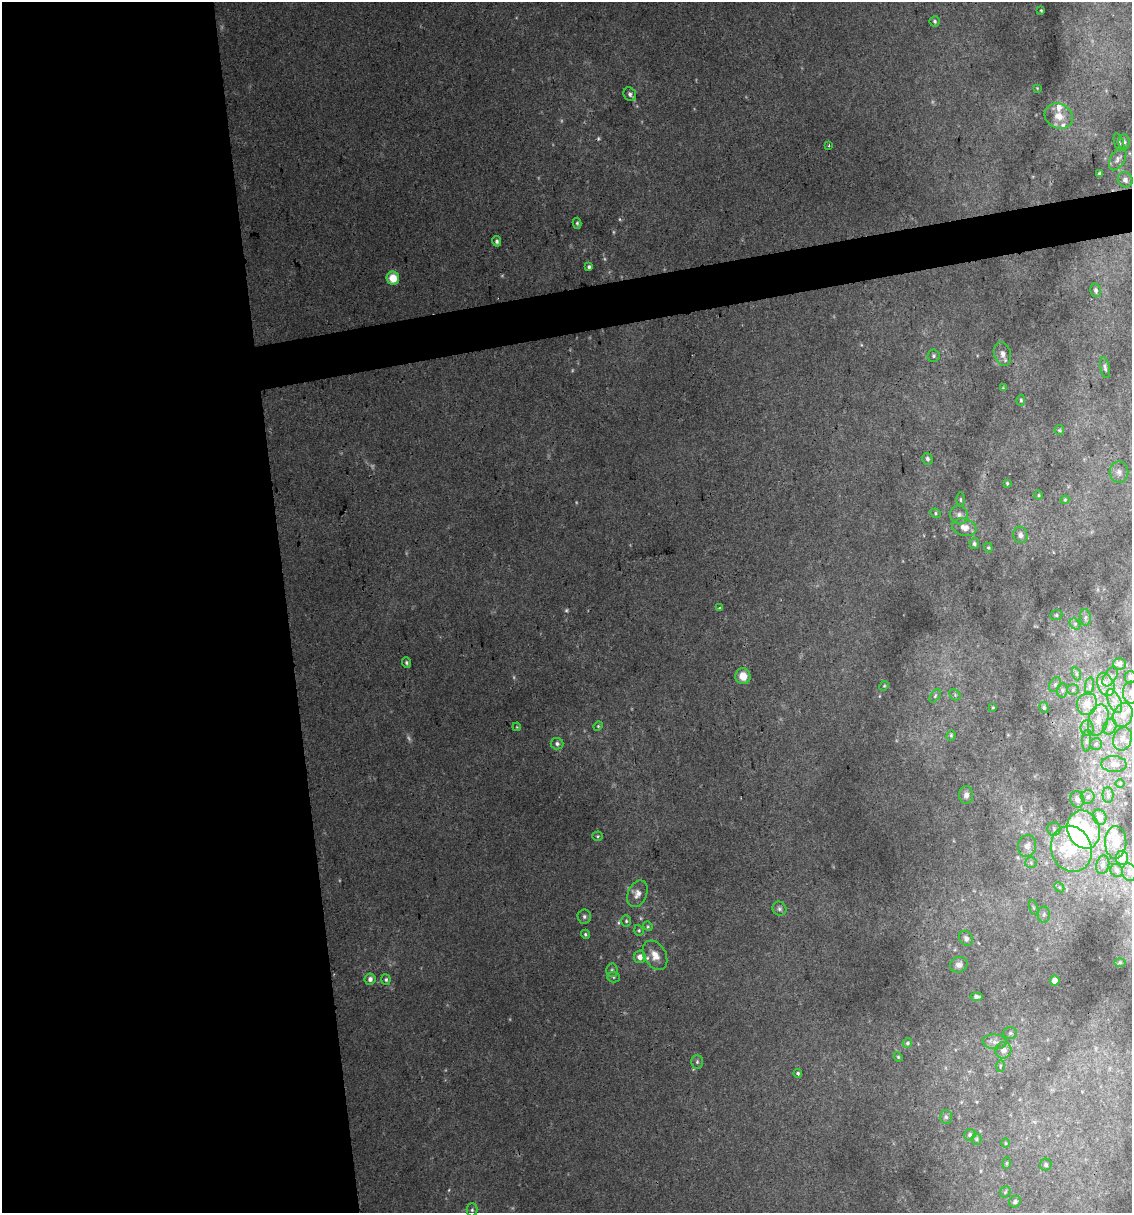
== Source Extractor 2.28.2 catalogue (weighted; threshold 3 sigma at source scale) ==
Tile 9 of 4 x 4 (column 1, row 3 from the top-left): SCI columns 25-1154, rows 1212-2422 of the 4616 x 4845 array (HDU 1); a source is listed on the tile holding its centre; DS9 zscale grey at full resolution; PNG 1134 x 1215 px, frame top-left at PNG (2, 2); each listed source drawn as its Kron ellipse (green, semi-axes under 4 px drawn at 4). Shown black and unused: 28% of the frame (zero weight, under 2 of 3 exposures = <1% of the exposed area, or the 3 px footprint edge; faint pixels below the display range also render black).
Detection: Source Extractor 2.28.2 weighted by HDU 2 'WHT'; one run over the whole footprint, this tile lists its part. Background 0.0617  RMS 0.0076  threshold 0.0344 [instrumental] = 3 sigma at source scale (4.5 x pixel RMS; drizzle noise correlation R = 1.50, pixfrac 1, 0.0396/0.0396 arcsec/px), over >= 5 px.
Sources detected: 148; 8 too faint to see at this stretch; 1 inside a brighter object's white glare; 1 cosmic-ray / hot-pixel residue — neither listed nor drawn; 14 inside a brighter listed object's ellipse — not listed separately; the other 124 listed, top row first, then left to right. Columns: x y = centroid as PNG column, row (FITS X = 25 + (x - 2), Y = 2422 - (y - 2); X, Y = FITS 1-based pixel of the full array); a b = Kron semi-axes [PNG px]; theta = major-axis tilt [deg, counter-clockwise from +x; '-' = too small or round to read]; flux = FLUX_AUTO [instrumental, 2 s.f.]
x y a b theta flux
1041 10 3 2 - 0.8
935 21 5 5 - 1.5
1037 88 4 4 - 0.59
630 94 7 6 - 2.3
1059 116 14 12 -27 11
1119 142 9 4 -71 1.7
1124 142 8 5 89 1.7
829 146 3 2 - 0.64
1118 159 12 7 59 3.6
1100 174 4 3 - 1.8
1125 180 8 7 - 3.4
577 223 5 4 - 1.2
497 241 5 4 - 2
589 267 4 4 - 1.8
393 278 6 6 - 14
1096 290 7 5 -78 2.4
1003 354 12 8 -74 4.5
933 356 6 6 - 1.7
1105 367 11 4 -78 2
1003 388 4 4 - 0.72
1021 400 5 4 - 1.3
1059 430 5 5 - 0.98
927 459 6 5 - 1.8
1119 472 10 9 - 3.8
1007 483 3 3 - 0.81
1039 495 4 3 - 0.75
960 500 7 3 -90 1.1
1065 500 4 4 - 0.85
936 513 5 4 - 1.1
959 515 9 9 - 4
964 527 12 8 -15 7.8
1020 535 8 7 - 3.7
974 543 5 4 - 1.8
988 548 5 4 - 1
720 608 3 3 - 1.2
1056 615 6 5 - 1.3
1085 617 8 5 -85 2.1
1075 624 6 4 -48 1.5
407 663 5 4 - 1.4
1119 664 6 6 - 4.1
1077 674 7 4 -71 1.5
743 676 8 7 - 11
1110 677 11 6 57 3.1
1130 677 6 5 - 2.5
1055 684 8 5 63 2
1106 685 12 8 -65 6.1
884 686 5 4 - 0.84
1089 686 9 4 82 2.1
1062 690 7 5 84 1.9
1073 690 5 5 - 1.3
1131 693 11 8 87 5.4
955 695 6 5 - 1.3
935 696 8 4 55 1.2
1114 701 13 6 -66 5.1
1087 704 11 10 - 12
993 707 4 4 - 0.84
1044 708 5 4 - 1.3
1123 715 12 9 67 8.5
1098 720 16 10 75 11
598 726 5 4 - 0.88
517 727 4 3 - 0.64
1110 727 8 6 70 3.1
1087 728 8 6 -84 3.1
951 735 5 4 - 0.99
1122 739 12 9 70 5.9
1086 741 11 4 90 2.2
557 744 6 6 - 2.2
1096 744 6 6 - 1.6
1114 764 13 8 -3 5
1120 783 5 3 - 0.61
966 795 9 7 87 3.6
1108 795 8 5 -89 1.8
1088 797 7 6 - 2.7
1077 799 8 7 - 3.4
1100 817 8 6 -68 6
1054 829 7 6 - 2.1
1084 830 19 16 -70 52
598 836 5 4 - 0.96
1116 842 16 10 88 9.1
1027 846 11 9 77 5.1
1071 849 23 20 -69 34
1122 858 7 6 - 9.1
1031 863 5 5 - 1.6
1103 865 9 6 78 2.5
1117 870 7 6 - 1.8
1129 872 9 7 -73 2.9
1059 887 6 4 -45 1.2
637 894 14 9 66 5.9
1034 908 8 3 -71 1.3
779 909 7 6 - 2.1
1044 915 8 6 88 2.4
584 916 7 6 - 2.3
626 921 6 5 - 1.3
648 926 5 4 - 0.94
639 930 5 4 - 1.1
585 934 5 4 - 1.2
966 938 8 6 -57 2.6
655 955 16 10 -59 8.6
640 957 6 6 - 5.5
1120 963 5 3 - 0.89
959 965 9 7 23 3.4
612 970 6 6 - 1.9
614 977 6 5 - 1.4
370 979 5 5 - 3.6
386 980 5 4 - 1.4
1055 981 5 5 - 4.1
976 997 6 4 -4 2.2
1010 1033 7 6 - 1.7
995 1042 12 7 -4 4.5
907 1043 5 4 - 1.5
1003 1050 8 8 - 5.4
898 1057 5 4 - 0.84
697 1062 7 5 89 1.8
1000 1066 6 4 88 1.1
798 1073 4 3 - 2.1
946 1117 7 6 - 1.9
970 1135 6 5 - 2
976 1139 5 5 - 1.1
1005 1143 5 3 - 0.76
1006 1163 6 4 88 0.89
1046 1165 6 5 - 1.9
1005 1192 6 4 48 1.2
1015 1202 6 5 - 1.8
472 1210 6 5 - 1.5
Isophote crosses this tile's border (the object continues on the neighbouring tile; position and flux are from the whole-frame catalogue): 2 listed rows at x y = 1130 677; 1131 693